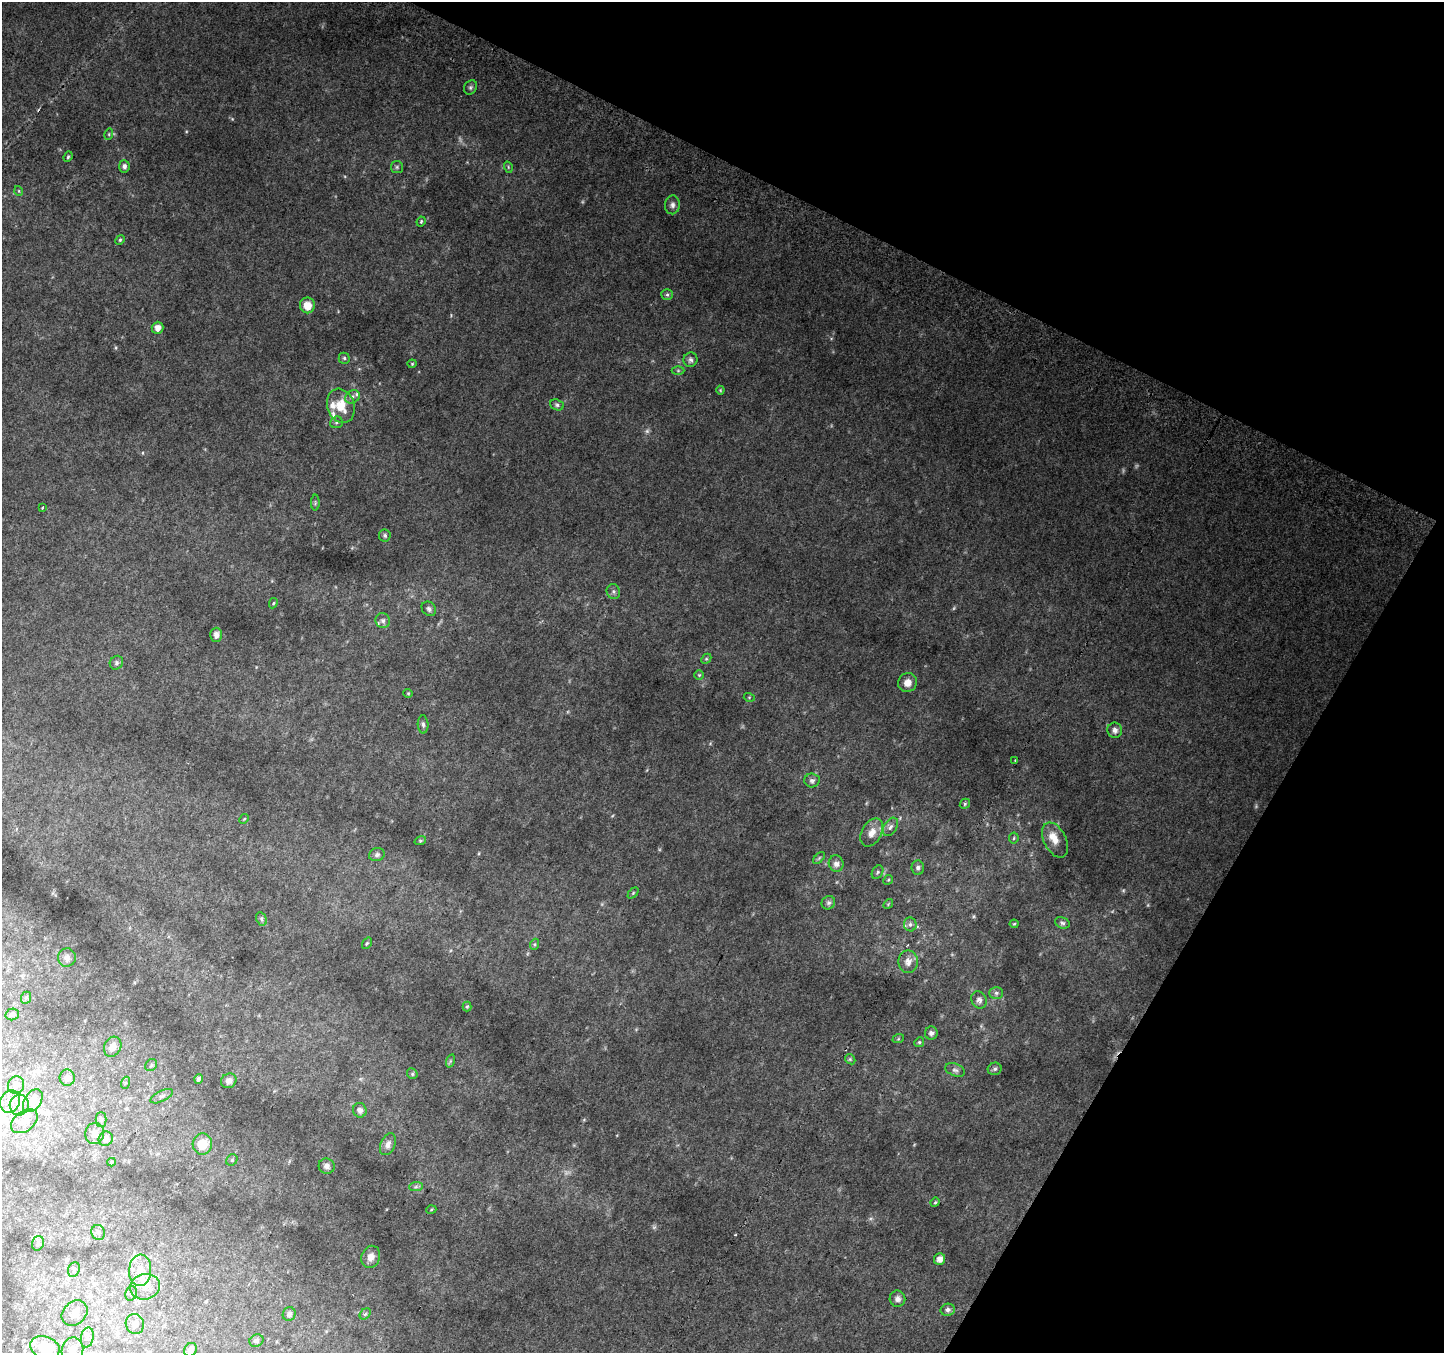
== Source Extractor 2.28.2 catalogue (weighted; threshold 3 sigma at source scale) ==
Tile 8 of 4 x 4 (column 4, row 2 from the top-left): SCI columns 4355-5796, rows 3006-4356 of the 5818 x 5945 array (HDU 1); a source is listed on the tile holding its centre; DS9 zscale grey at full resolution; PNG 1446 x 1355 px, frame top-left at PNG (2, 2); each listed source drawn as its Kron ellipse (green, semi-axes under 4 px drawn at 4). Shown black and unused: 25% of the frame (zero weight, under 2 of 3 exposures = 2% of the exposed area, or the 3 px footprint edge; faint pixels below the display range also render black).
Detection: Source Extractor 2.28.2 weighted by HDU 2 'WHT'; one run over the whole footprint, this tile lists its part. Background 0.085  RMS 0.013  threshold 0.0563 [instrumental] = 3 sigma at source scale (4.5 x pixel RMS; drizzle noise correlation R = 1.50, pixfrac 1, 0.0396/0.0396 arcsec/px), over >= 5 px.
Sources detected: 135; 6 too faint to see at this stretch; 1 cosmic-ray / hot-pixel residue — neither listed nor drawn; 8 inside a brighter listed object's ellipse — not listed separately; the other 120 listed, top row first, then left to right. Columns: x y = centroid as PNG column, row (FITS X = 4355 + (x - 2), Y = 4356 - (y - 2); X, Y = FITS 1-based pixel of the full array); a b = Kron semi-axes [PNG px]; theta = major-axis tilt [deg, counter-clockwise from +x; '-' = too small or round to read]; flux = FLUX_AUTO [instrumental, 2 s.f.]
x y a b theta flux
470 87 7 6 - 2.6
109 134 6 3 73 1.4
68 157 5 4 - 1.6
124 166 6 5 - 3.6
397 167 6 6 - 2.1
508 167 6 3 -73 1.3
19 191 5 3 - 0.95
672 205 9 7 82 4.9
421 221 5 3 - 1.8
120 240 5 4 - 1.5
667 294 6 5 - 2.3
307 305 8 7 - 16
158 328 6 6 - 6.7
344 358 5 5 - 1.9
690 360 7 7 - 3.7
412 364 4 4 - 1.3
678 371 6 4 0 1.7
720 390 4 4 - 1.1
352 397 8 6 34 3.8
557 405 7 5 -21 2.5
341 406 17 13 -71 24
336 422 6 6 - 2.4
315 503 8 4 89 1.8
42 507 3 3 - 2.2
385 535 6 6 - 2.4
613 592 7 6 - 3
273 603 5 4 - 1.4
429 609 8 6 -47 3.9
383 620 8 7 - 3.9
216 635 7 6 - 6
706 659 6 4 44 1.7
116 663 7 6 - 2.8
699 675 4 4 - 1.4
908 683 10 9 - 10
408 693 5 4 - 1.2
749 697 5 3 - 1.2
423 724 9 5 -88 2.9
1115 730 7 7 - 5
1015 761 3 2 - 1.2
812 780 7 7 - 3.8
965 804 5 4 - 1.7
244 819 5 4 - 1.3
890 827 10 6 57 4.5
872 832 15 10 60 13
1014 838 5 5 - 1.7
1055 840 19 11 -63 14
420 841 6 4 18 1.7
377 855 8 6 19 3.3
819 858 7 4 46 1.7
836 864 8 7 - 5.6
918 868 7 6 - 3.2
877 872 7 5 58 2.3
888 880 5 4 - 1.4
633 893 6 4 46 1.5
828 903 7 6 - 3
888 904 5 4 - 1.4
261 919 7 5 -63 2.5
1062 923 7 5 -21 3.4
910 924 7 6 - 3.2
1014 924 4 4 - 1.3
367 943 6 3 54 1.5
535 944 5 3 - 1.5
67 957 9 9 - 5.9
908 962 11 9 90 8.7
996 993 7 6 - 3.3
26 998 6 5 - 2
979 1000 9 7 -60 4.8
467 1006 5 4 - 1.4
12 1014 7 5 14 2.4
931 1033 6 6 - 3.6
898 1039 6 4 18 1.4
919 1042 5 4 - 1.7
113 1047 10 8 63 11
850 1059 6 4 -44 1.8
450 1061 7 4 71 2
151 1065 6 5 - 2.2
995 1069 7 6 - 2.9
955 1070 10 6 -21 4.1
412 1074 5 5 - 1.8
67 1078 8 7 - 3.8
199 1079 5 4 - 2.8
229 1081 8 7 - 4.8
125 1083 6 4 71 1.7
16 1085 9 8 - 5.6
162 1096 12 5 26 3.7
33 1101 13 8 55 9.4
10 1102 11 9 66 10
19 1105 10 9 - 9
360 1110 7 7 - 4.8
101 1120 7 5 89 2.8
24 1121 15 10 37 10
95 1133 10 9 - 7.9
106 1139 7 7 - 6.2
202 1144 10 9 - 22
388 1144 11 7 67 6.9
232 1160 6 5 - 1.9
111 1162 4 4 - 1.9
327 1166 8 7 - 5.2
416 1187 7 4 1 2.5
935 1202 5 4 - 1.3
431 1210 5 3 - 1.1
98 1232 7 6 - 3.5
38 1243 7 5 74 3.1
371 1257 11 9 69 9.4
940 1259 6 5 - 7.4
74 1270 7 5 68 2.7
140 1270 15 11 86 17
145 1287 15 12 15 16
131 1293 7 5 70 2.9
897 1299 8 8 - 5.4
948 1310 7 6 - 3.8
74 1313 14 11 43 12
289 1314 7 6 - 3.5
365 1314 6 5 - 2.2
135 1324 10 9 - 8.7
87 1337 10 6 80 5.3
256 1341 7 6 - 2.7
45 1348 15 11 -19 28
72 1350 13 10 77 13
190 1350 7 6 - 4.1
Isophote crosses this tile's border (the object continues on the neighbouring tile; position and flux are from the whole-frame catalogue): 2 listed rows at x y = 45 1348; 72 1350